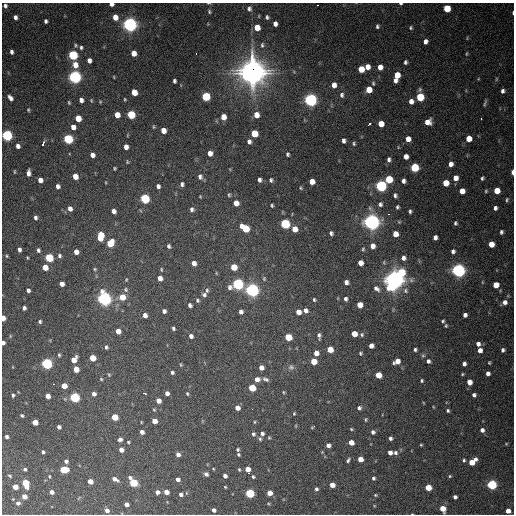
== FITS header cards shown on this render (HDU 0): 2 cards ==
NAXIS1  =                  512 / Axis length
NAXIS2  =                  512 / Axis length

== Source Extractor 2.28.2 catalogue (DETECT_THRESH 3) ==
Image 512 x 512 px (HDU 0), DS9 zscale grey, 1 PNG px = 1 image px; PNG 516 x 516 px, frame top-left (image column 1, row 512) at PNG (2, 3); no overlay
Background 1090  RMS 34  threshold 103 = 3 sigma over >= 5 px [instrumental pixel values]
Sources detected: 339; all 339 listed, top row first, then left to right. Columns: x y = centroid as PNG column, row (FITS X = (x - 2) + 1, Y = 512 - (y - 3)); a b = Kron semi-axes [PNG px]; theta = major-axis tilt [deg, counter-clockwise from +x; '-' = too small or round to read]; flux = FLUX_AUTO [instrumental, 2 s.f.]
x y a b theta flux
209 3 6 3 -8 2.4e+03
111 4 4 3 - 9.1e+03
401 4 4 2 - 3.1e+03
317 5 3 2 - 2.4e+03
5 6 5 5 - 6.4e+03
447 8 5 5 - 7.2e+04
249 9 7 6 - 6.9e+03
209 11 6 4 -63 3.8e+03
513 13 5 2 - 2.7e+03
15 17 5 4 - 8.1e+03
115 17 5 5 - 2.3e+04
267 17 5 4 - 4.6e+03
46 21 4 3 - 5.3e+03
130 24 6 6 - 1.0e+06
275 24 5 4 - 1.1e+04
377 26 5 4 - 4.4e+03
257 28 5 5 - 3.1e+04
411 28 4 4 - 3.3e+03
425 41 5 4 - 1.1e+04
75 45 6 5 - 3.9e+03
262 45 8 5 90 5.2e+03
81 47 5 5 - 4.4e+03
11 52 4 3 - 6.4e+03
134 53 5 4 - 2.4e+04
196 53 3 2 - 2.3e+03
467 54 6 3 81 2.6e+03
73 55 5 5 - 2.3e+05
89 60 5 4 - 1.1e+04
405 62 4 3 - 5.1e+03
75 65 6 5 - 2.6e+04
367 67 5 5 - 1.7e+04
380 67 5 5 - 1.8e+04
361 69 5 5 - 4.1e+04
252 72 11 10 - 2.8e+06
294 72 6 4 -20 2.6e+03
397 75 7 5 83 3.9e+04
75 77 6 5 - 7.6e+05
114 77 4 2 - 1.8e+03
478 79 5 3 - 1.8e+03
395 80 4 3 - 8.4e+03
174 81 4 3 - 5.1e+03
373 83 6 4 -81 3.4e+03
334 85 6 5 - 1.5e+04
369 90 5 5 - 4.1e+04
503 91 5 4 - 6.8e+03
134 92 5 5 - 3.8e+04
342 95 7 6 - 7.2e+03
206 96 5 5 - 1.3e+05
420 97 5 5 - 1.1e+05
10 98 6 4 -50 1.0e+04
125 99 4 3 - 2.2e+03
81 100 5 4 - 1.1e+04
91 100 6 4 -88 2.8e+03
310 100 6 5 - 7.5e+05
411 101 5 5 - 1.4e+04
100 102 5 4 - 2.3e+03
69 103 5 3 - 3.0e+03
485 103 10 3 68 4.3e+03
28 110 5 4 - 2.8e+03
117 115 5 4 - 2.6e+04
131 115 5 5 - 1.3e+05
256 115 6 5 - 2.2e+04
223 117 5 5 - 2.4e+04
78 118 5 5 - 3.8e+04
481 119 3 2 - 1.7e+04
428 122 6 6 - 2.0e+04
369 124 3 3 - 2.5e+04
381 124 5 5 - 3.0e+04
73 127 5 5 - 1.7e+04
154 127 6 4 -84 2.6e+03
163 130 5 4 - 2.3e+04
254 133 5 5 - 6.1e+04
7 135 5 5 - 4.0e+05
128 135 5 3 - 1.8e+03
68 139 5 5 - 2.5e+05
408 139 5 4 - 1.9e+04
469 139 5 5 - 3.1e+04
249 141 6 5 - 8.0e+03
344 141 5 4 - 7.5e+03
43 143 5 3 - 1.5e+04
354 143 5 4 - 3.5e+03
18 146 4 4 - 1.0e+04
126 147 5 4 - 1.3e+04
398 147 5 3 - 1.9e+03
210 153 5 4 - 1.6e+04
288 154 4 3 - 4.1e+03
92 155 5 4 - 1.2e+04
406 156 5 4 - 1.4e+04
389 159 6 5 - 6.8e+03
127 162 5 3 - 2.4e+03
451 164 5 4 - 1.4e+04
414 167 5 5 - 1.5e+05
115 168 3 3 - 2.6e+03
14 172 5 2 - 2.2e+03
513 172 5 2 - 1.6e+04
28 173 6 4 85 1.2e+04
75 176 5 4 - 2.4e+04
200 177 7 6 - 8.8e+03
455 178 5 5 - 1.8e+04
482 178 4 3 - 4.1e+03
389 179 5 5 - 9.0e+04
40 180 5 4 - 1.5e+04
259 180 4 4 - 7.3e+03
271 180 4 4 - 4.2e+03
312 181 5 5 - 2.1e+04
403 181 5 4 - 7.9e+03
446 183 5 5 - 4.2e+04
182 184 5 4 - 6.0e+03
58 186 5 4 - 8.8e+03
158 186 5 4 - 7.2e+03
381 186 6 5 - 4.5e+05
301 188 4 3 - 2.6e+03
462 191 5 5 - 2.4e+04
486 191 4 4 - 2.7e+03
497 191 5 5 - 3.9e+04
229 195 5 4 - 3.0e+03
395 195 6 4 -82 5.8e+03
200 196 3 3 - 2.0e+03
145 199 5 5 - 2.1e+05
507 200 6 4 76 3.5e+03
236 203 5 4 - 2.1e+04
380 204 6 6 - 6.9e+03
272 205 3 3 - 3.1e+03
397 207 4 4 - 4.0e+03
70 208 5 4 - 1.2e+04
495 208 5 4 - 7.3e+03
192 209 5 5 - 6.3e+03
114 211 5 4 - 9.3e+03
410 211 4 3 - 4.5e+03
389 214 3 3 - 2.3e+03
35 217 5 4 - 6.1e+03
372 222 6 6 - 1.4e+06
399 222 5 5 - 2.8e+03
455 223 4 4 - 4.0e+03
285 224 5 5 - 2.5e+05
245 228 7 5 -36 9.3e+04
295 229 5 5 - 2.9e+04
501 232 5 4 - 5.2e+03
331 233 5 5 - 6.1e+03
395 234 5 5 - 2.5e+04
100 236 7 5 83 7.7e+04
435 237 5 4 - 9.9e+03
110 243 6 5 - 6.4e+04
491 244 5 5 - 2.9e+04
169 246 5 4 - 4.9e+03
372 246 6 6 - 1.5e+04
19 249 4 3 - 7.0e+03
363 249 6 4 88 3.9e+03
38 250 5 4 - 5.7e+03
453 251 5 4 - 7.0e+03
76 252 5 4 - 1.5e+04
7 256 4 3 - 2.9e+03
59 256 5 5 - 5.1e+03
27 258 4 2 - 2.1e+03
49 258 5 5 - 1.4e+05
403 258 6 5 - 9.9e+03
194 263 5 4 - 1.3e+04
360 263 5 4 - 1.9e+04
45 267 5 4 - 3.1e+04
234 267 5 5 - 4.5e+04
95 269 4 4 - 2.7e+03
161 269 6 3 -89 2.5e+03
458 270 6 6 - 9.5e+05
401 272 9 7 -50 8.5e+04
216 273 5 3 - 1.9e+03
160 278 5 4 - 1.4e+04
126 279 5 3 - 2.0e+03
264 279 6 4 -71 3.3e+03
395 280 7 6 - 1.7e+06
346 282 5 4 - 9.9e+03
482 282 5 3 - 1.7e+03
62 284 4 4 - 1.3e+04
238 284 6 5 - 4.4e+05
496 285 5 5 - 3.8e+04
391 287 6 5 - 1.0e+05
376 289 10 7 -41 1.0e+04
28 290 4 4 - 6.4e+03
126 290 6 6 - 4.4e+03
207 290 6 5 - 4.5e+03
252 290 6 5 - 8.6e+05
405 291 8 7 - 7.9e+03
204 295 7 6 - 6.6e+03
122 297 6 5 - 3.9e+04
104 299 6 5 - 9.3e+05
346 299 5 4 - 6.2e+03
197 300 5 4 - 3.6e+03
314 300 4 4 - 3.5e+03
505 302 5 5 - 9.9e+03
190 305 4 4 - 6.5e+03
360 305 5 5 - 2.9e+04
24 308 4 4 - 6.5e+03
305 310 5 4 - 1.0e+04
164 311 4 4 - 6.8e+03
241 312 4 4 - 8.3e+03
298 312 5 5 - 2.2e+04
145 315 4 4 - 1.2e+04
465 315 4 4 - 8.4e+03
3 318 5 3 - 2.1e+04
40 321 4 4 - 4.0e+03
443 321 3 3 - 3.3e+03
446 326 5 4 - 3.0e+03
173 328 4 3 - 4.2e+03
118 331 5 4 - 2.0e+04
354 334 5 5 - 3.1e+04
362 335 6 5 - 4.0e+03
10 336 5 3 - 2.2e+03
191 336 5 4 - 8.1e+03
319 336 7 4 -82 6.3e+03
288 337 5 5 - 6.9e+04
3 343 4 3 - 7.6e+03
478 344 5 4 - 9.6e+03
371 346 5 4 - 1.3e+04
106 347 5 4 - 4.7e+03
330 349 5 5 - 3.9e+04
415 350 4 4 - 4.5e+03
480 350 5 4 - 1.3e+04
503 350 4 4 - 5.7e+03
316 353 5 4 - 1.7e+04
360 353 4 4 - 3.3e+03
59 355 5 3 - 3.3e+03
423 356 6 5 - 3.8e+03
92 358 5 4 - 4.3e+04
74 360 6 5 - 2.5e+04
314 361 5 5 - 4.0e+04
397 361 6 5 - 1.9e+04
428 361 5 5 - 6.3e+03
489 363 4 3 - 2.5e+03
47 364 5 5 - 3.9e+05
464 364 4 4 - 7.7e+03
181 365 6 4 -83 2.6e+03
291 367 8 7 - 7.4e+03
261 368 5 4 - 1.5e+04
76 369 5 5 - 2.4e+04
172 372 4 4 - 4.9e+03
488 373 4 4 - 9.3e+03
109 374 6 4 -69 3.0e+03
462 374 4 3 - 2.5e+03
378 375 5 5 - 4.4e+04
101 379 4 4 - 2.7e+03
257 379 5 5 - 1.4e+04
266 379 8 4 -24 6.1e+03
422 381 4 3 - 3.2e+03
469 382 5 4 - 2.1e+04
53 384 3 2 - 3.3e+03
64 386 5 4 - 3.0e+04
252 388 5 5 - 7.4e+04
284 392 4 4 - 2.3e+03
144 393 3 3 - 5.7e+03
167 393 4 4 - 9.3e+03
94 394 5 4 - 9.8e+03
187 394 5 4 - 3.3e+03
13 395 5 5 - 4.1e+03
474 395 4 4 - 7.2e+03
48 396 5 4 - 1.8e+04
75 397 5 5 - 2.7e+05
158 401 5 4 - 1.8e+04
434 407 5 3 - 1.8e+03
237 408 4 4 - 1.4e+04
359 408 5 4 - 5.9e+03
252 409 2 2 - 2.1e+03
154 410 5 4 - 2.8e+03
448 410 4 4 - 4.0e+03
294 413 4 3 - 2.3e+03
22 415 4 4 - 3.7e+03
115 417 5 4 - 5.6e+04
366 419 5 4 - 3.1e+03
154 421 5 4 - 2.3e+04
35 422 5 4 - 2.9e+04
141 422 4 2 - 1.9e+03
254 422 5 3 - 2.3e+03
296 426 5 3 - 1.9e+03
314 426 4 2 - 4.4e+03
59 427 4 4 - 7.6e+03
351 429 4 3 - 2.5e+03
482 430 5 5 - 9.3e+03
142 432 4 4 - 1.1e+04
373 432 5 5 - 6.2e+03
262 433 5 5 - 6.2e+03
253 434 6 5 - 5.4e+03
7 437 4 4 - 5.8e+03
269 438 4 3 - 2.4e+03
390 438 4 4 - 5.7e+03
120 439 5 5 - 7.6e+03
260 439 6 4 -74 3.7e+03
128 442 4 3 - 2.6e+03
351 442 5 4 - 2.5e+04
506 444 4 4 - 2.3e+03
328 445 4 4 - 9.9e+03
421 445 3 3 - 2.4e+03
238 449 4 3 - 3.8e+03
121 450 5 4 - 1.5e+04
43 452 4 3 - 4.5e+03
390 452 4 4 - 1.2e+04
395 453 6 5 - 6.2e+03
178 454 5 4 - 1.0e+04
238 454 3 3 - 3.0e+03
360 459 4 4 - 2.4e+04
348 460 6 3 57 4.3e+03
464 460 5 4 - 3.7e+03
66 461 4 4 - 6.8e+03
472 462 7 4 38 4.5e+04
25 469 4 4 - 4.2e+03
64 470 6 5 - 1.0e+05
239 470 4 3 - 2.8e+03
248 470 6 4 -69 2.4e+04
206 474 5 4 - 6.6e+03
10 476 5 4 - 3.2e+03
49 476 5 3 - 2.5e+03
225 476 4 4 - 8.3e+03
450 476 4 4 - 2.8e+03
253 477 4 3 - 3.4e+03
373 478 4 4 - 4.4e+03
115 479 6 4 -28 1.1e+04
178 479 4 4 - 8.4e+03
90 481 4 4 - 2.5e+04
133 482 6 5 - 1.4e+05
26 483 7 4 -74 7.0e+04
332 485 4 4 - 2.3e+04
492 485 5 5 - 3.0e+05
15 487 4 4 - 2.9e+04
225 487 3 2 - 2.2e+03
428 487 5 4 - 5.2e+04
316 489 4 4 - 4.8e+03
52 492 4 4 - 1.1e+04
157 492 4 4 - 1.0e+04
166 492 4 4 - 2.0e+04
250 493 5 5 - 1.9e+05
269 493 4 4 - 2.4e+04
181 494 4 4 - 6.7e+03
375 495 4 3 - 2.4e+03
24 497 4 4 - 2.3e+04
455 497 4 4 - 7.2e+03
13 499 3 3 - 1.5e+03
18 503 5 4 - 7.7e+03
126 504 4 4 - 1.1e+04
443 509 5 4 - 4.2e+04
107 510 5 4 - 9.6e+03
214 510 4 4 - 7.7e+03
508 511 4 4 - 2.1e+04
At the frame edge (FLAGS 8, measured only in part): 9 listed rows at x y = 209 3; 111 4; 401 4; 513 13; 7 135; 513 172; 3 318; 3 343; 443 509